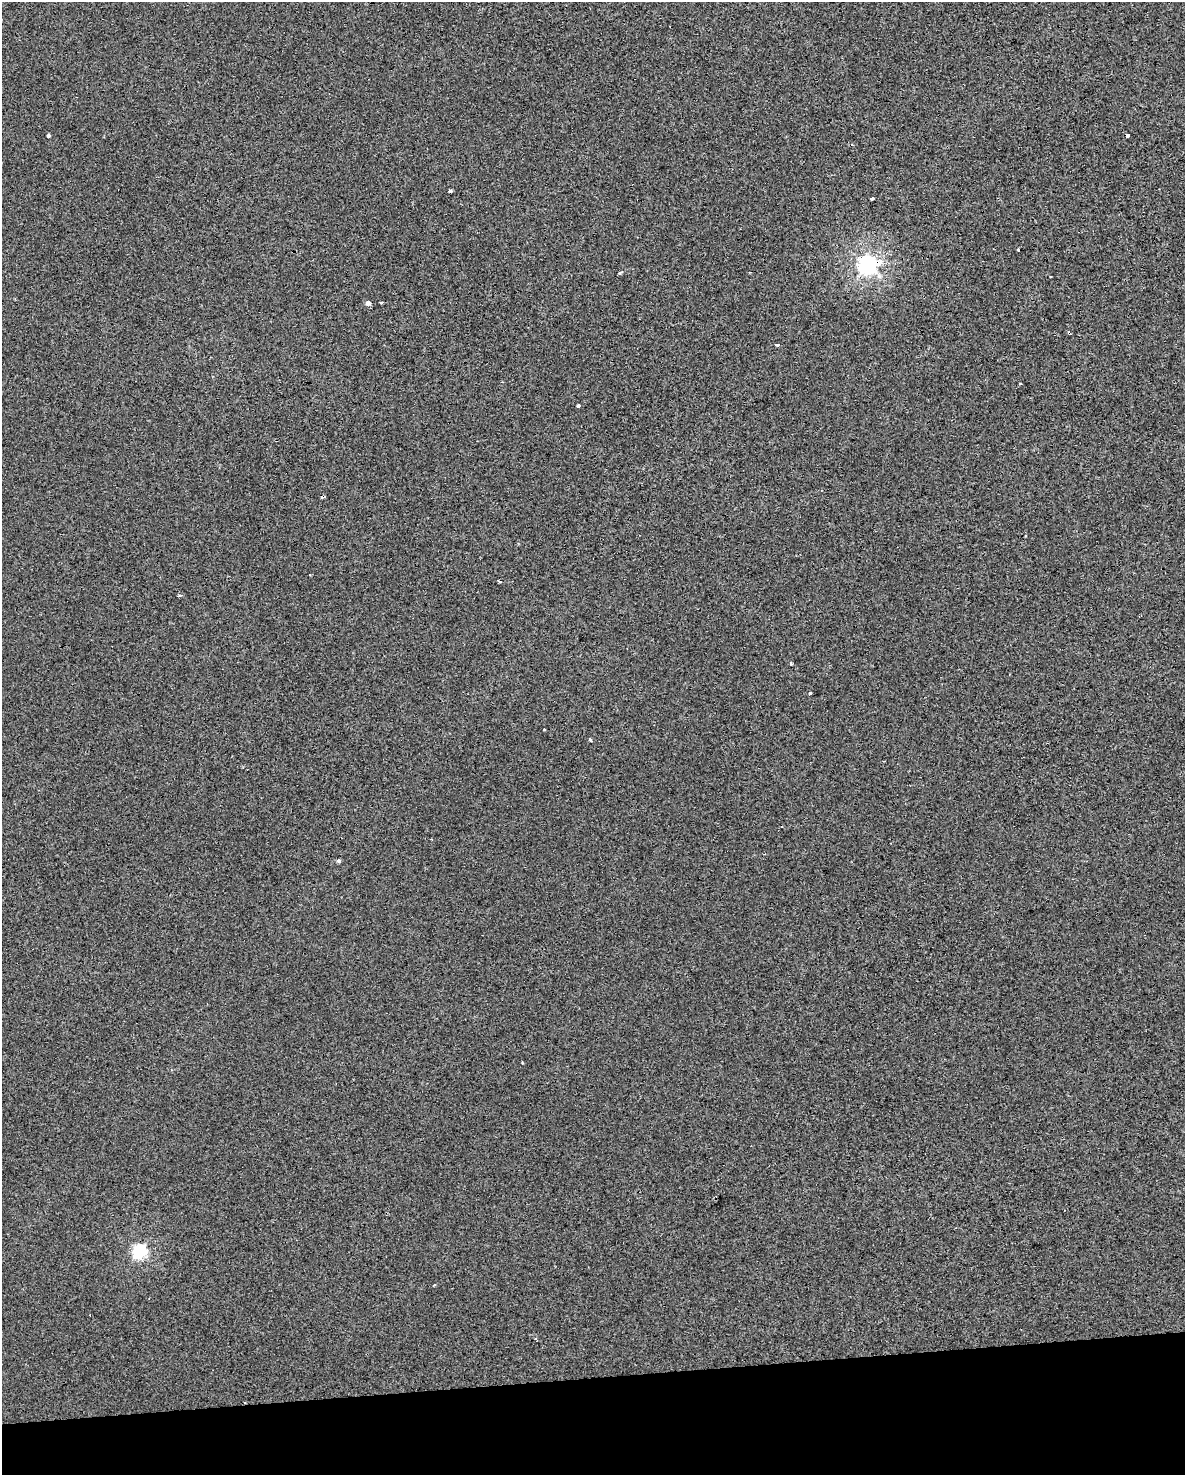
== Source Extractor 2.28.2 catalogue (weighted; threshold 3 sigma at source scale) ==
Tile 10 of 4 x 3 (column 2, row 3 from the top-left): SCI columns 1185-2367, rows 98-1570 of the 4772 x 4534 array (HDU 1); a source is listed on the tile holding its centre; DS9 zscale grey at full resolution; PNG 1187 x 1477 px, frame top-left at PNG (2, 2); no overlay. Shown black and unused: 7% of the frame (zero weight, under 2 of 3 exposures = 3% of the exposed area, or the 3 px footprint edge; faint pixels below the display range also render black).
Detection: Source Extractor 2.28.2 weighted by HDU 2 'WHT'; one run over the whole footprint, this tile lists its part. Background 0.00241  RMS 0.012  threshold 0.054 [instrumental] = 3 sigma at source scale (4.5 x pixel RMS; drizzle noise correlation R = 1.50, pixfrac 1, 0.0396/0.0396 arcsec/px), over >= 5 px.
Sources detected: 28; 5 cosmic-ray / hot-pixel residue — not listed; the other 23 listed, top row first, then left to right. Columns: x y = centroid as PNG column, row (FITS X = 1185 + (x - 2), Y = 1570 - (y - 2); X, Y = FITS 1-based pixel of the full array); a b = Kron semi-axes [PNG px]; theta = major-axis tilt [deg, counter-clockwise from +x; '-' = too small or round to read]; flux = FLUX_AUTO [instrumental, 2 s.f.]
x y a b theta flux
49 135 4 3 - 3.8
1127 135 4 3 - 16
450 191 4 3 - 8.4
872 198 3 3 - 7.7
1018 250 3 3 - 5.1
867 265 7 7 - 540
620 273 5 3 - 1.5
1050 277 3 3 - 3.6
368 303 4 3 - 110
777 345 3 3 - 6.8
1020 384 3 2 - 1.3
578 406 4 3 - 7.7
1025 536 2 2 - 1.1
499 581 3 3 - 2.9
791 663 4 3 - 2.3
810 693 3 3 - 5.1
544 729 3 3 - 3
590 740 3 3 - 2.6
884 761 3 2 - 2.1
338 860 3 3 - 10
171 1069 4 3 - 1.1
139 1251 6 6 - 230
536 1338 3 3 - 2.1
Overlapping masked pixels (flux is a lower limit): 2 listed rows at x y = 1127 135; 867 265